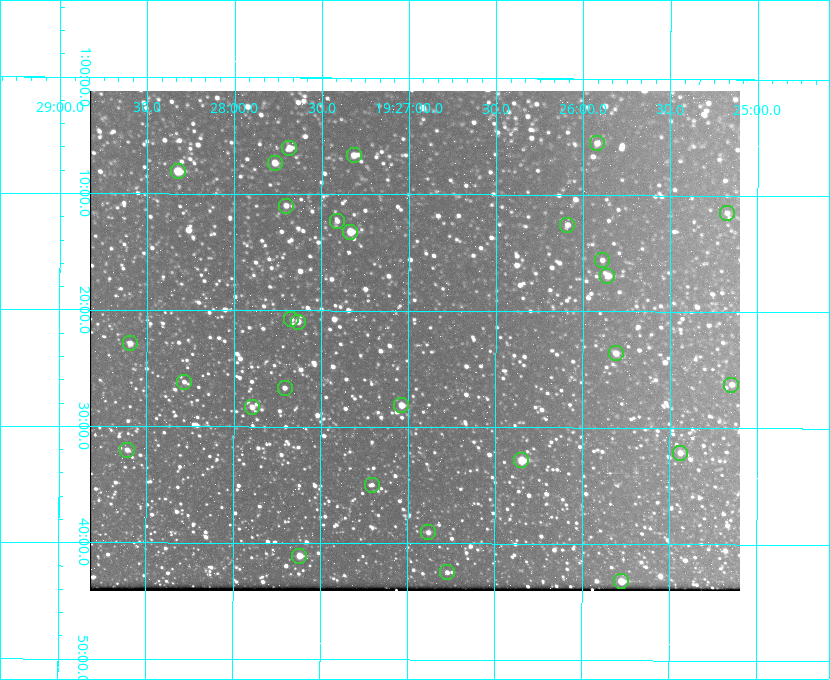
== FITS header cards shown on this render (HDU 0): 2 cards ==
NAXIS1  =                  650 / Width of table row in bytes
NAXIS2  =                  500 / Number of rows in table

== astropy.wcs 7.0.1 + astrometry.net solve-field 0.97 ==
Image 650 x 500 px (HDU 0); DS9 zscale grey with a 90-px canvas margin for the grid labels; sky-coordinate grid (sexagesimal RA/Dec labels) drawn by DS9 from the SOLVED WCS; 29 Tycho-2 reference stars matched to detected sources circled (green)
Header WCS: none
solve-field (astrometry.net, Tycho-2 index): SOLVED blind (the file carries no WCS)
Solved WCS: RA---TAN-SIP/DEC--TAN-SIP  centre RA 19:26:58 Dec +01:23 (291.74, +1.38 deg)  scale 5.16 arcsec/px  FOV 55.9' x 43.0'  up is +180 deg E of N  parity flipped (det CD > 0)
(file carries no celestial WCS; the grid is the blind solution)
Tycho-2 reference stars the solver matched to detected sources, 29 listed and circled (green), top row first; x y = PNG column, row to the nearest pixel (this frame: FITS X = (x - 90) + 1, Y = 500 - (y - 91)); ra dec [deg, ICRS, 3 dp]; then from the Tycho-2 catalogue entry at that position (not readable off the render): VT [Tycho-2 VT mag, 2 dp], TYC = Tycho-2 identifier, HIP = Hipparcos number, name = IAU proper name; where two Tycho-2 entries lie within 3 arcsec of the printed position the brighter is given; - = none
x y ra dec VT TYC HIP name
597 143 291.480 +1.092 11.69 465-523-1 - -
289 148 291.921 +1.101 10.89 465-1942-1 - -
354 155 291.829 +1.111 10.78 465-2030-1 - -
275 163 291.942 +1.122 10.76 465-1161-1 - -
178 171 292.081 +1.135 10.24 465-979-1 - -
286 206 291.926 +1.184 11.49 465-1994-1 - -
727 213 291.294 +1.191 12.55 465-657-1 - -
337 221 291.853 +1.206 11.17 465-1444-1 - -
567 225 291.522 +1.209 11.81 465-867-1 - -
350 232 291.833 +1.221 9.77 465-1968-1 - -
602 260 291.472 +1.260 11.72 465-772-1 - -
607 276 291.465 +1.282 11.06 465-140-1 - -
291 319 291.918 +1.346 12.72 465-661-1 - -
298 322 291.908 +1.350 10.94 465-1840-1 - -
130 343 292.148 +1.381 10.77 465-611-1 - -
616 353 291.453 +1.393 11.17 465-261-1 - -
184 382 292.071 +1.436 12.12 465-1311-1 - -
731 385 291.287 +1.437 11.86 465-1616-1 - -
285 388 291.927 +1.444 11.17 465-873-1 - -
401 405 291.759 +1.468 10.00 465-530-1 - -
252 407 291.973 +1.472 10.69 465-577-1 - -
127 450 292.152 +1.534 10.91 465-857-1 - -
680 453 291.360 +1.535 11.71 465-397-1 - -
521 460 291.587 +1.547 9.51 465-596-1 - -
372 485 291.801 +1.583 12.28 465-1290-1 - -
428 532 291.720 +1.651 11.47 465-675-1 - -
299 556 291.905 +1.685 9.70 465-808-1 - -
447 572 291.693 +1.708 12.07 465-703-1 - -
621 581 291.444 +1.720 9.41 465-672-1 - -